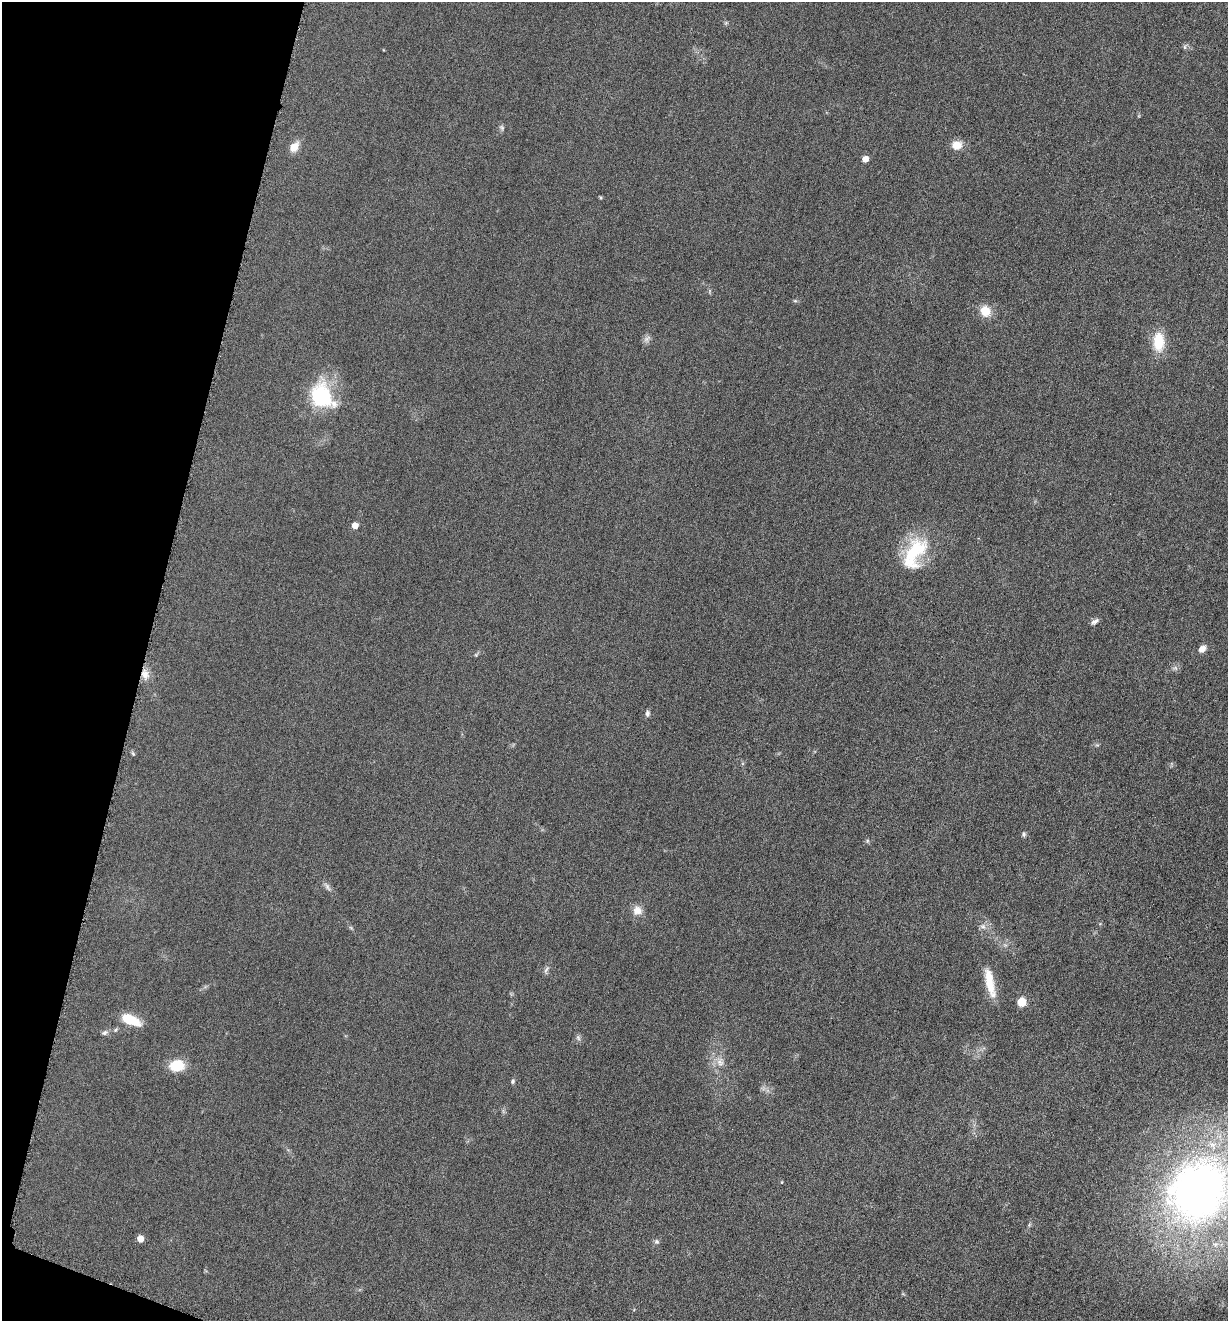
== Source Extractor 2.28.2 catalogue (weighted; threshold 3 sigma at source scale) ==
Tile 9 of 4 x 4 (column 1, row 3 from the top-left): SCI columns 278-1503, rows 1332-2650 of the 5322 x 5306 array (HDU 1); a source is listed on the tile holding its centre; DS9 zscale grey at full resolution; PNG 1230 x 1323 px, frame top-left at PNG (2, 2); no overlay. Shown black and unused: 12% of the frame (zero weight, under 3 of 6 exposures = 2% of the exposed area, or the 3 px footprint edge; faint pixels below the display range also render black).
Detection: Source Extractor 2.28.2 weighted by HDU 2 'WHT'; one run over the whole footprint, this tile lists its part. Background 0.0753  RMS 0.0097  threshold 0.0395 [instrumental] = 3 sigma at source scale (4.09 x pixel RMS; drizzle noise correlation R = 1.36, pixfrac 0.8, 0.05/0.05 arcsec/px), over >= 5 px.
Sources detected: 41; all 41 listed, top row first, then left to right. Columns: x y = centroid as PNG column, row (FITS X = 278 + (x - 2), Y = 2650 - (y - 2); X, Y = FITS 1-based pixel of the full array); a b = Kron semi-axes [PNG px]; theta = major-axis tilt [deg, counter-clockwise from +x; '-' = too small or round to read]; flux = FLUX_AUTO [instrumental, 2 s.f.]
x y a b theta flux
1185 47 6 4 90 1.5
502 127 8 5 -56 2
957 145 10 9 - 11
294 147 12 8 51 10
865 159 5 5 - 8.2
601 197 4 4 - 1.1
795 301 6 4 -1 1.2
985 311 14 12 -58 12
647 339 12 6 40 3.2
1159 342 25 14 -89 22
322 396 21 17 -58 83
355 525 5 5 - 8.2
914 553 45 23 63 53
1095 621 10 6 33 3.1
1202 649 9 7 47 5.7
476 655 5 5 - 1.2
1175 668 7 6 - 2.3
145 674 12 10 -72 7.6
647 713 8 5 85 2.5
133 754 7 4 -63 1.4
1024 834 8 5 89 1.8
867 841 6 3 72 1.1
327 887 14 5 -58 3.2
637 910 12 12 - 8.1
983 927 9 7 -35 3.6
351 928 6 4 -19 1.1
546 970 14 5 70 2.7
990 982 36 9 -78 20
1021 1002 6 5 - 29
130 1020 21 9 -25 22
115 1030 6 5 - 1.5
104 1033 9 6 27 2.5
578 1038 8 6 -69 2.3
720 1062 14 10 -82 8
177 1065 16 12 6 21
513 1081 7 5 68 1.6
782 1182 4 3 - 0.71
1199 1190 85 71 52 510
1029 1225 6 4 47 1.2
140 1239 5 5 - 9.8
657 1241 6 6 - 2
Overlapping masked pixels (flux is a lower limit): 1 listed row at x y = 145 674
Isophote crosses this tile's border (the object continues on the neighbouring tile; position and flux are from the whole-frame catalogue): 1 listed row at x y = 1199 1190